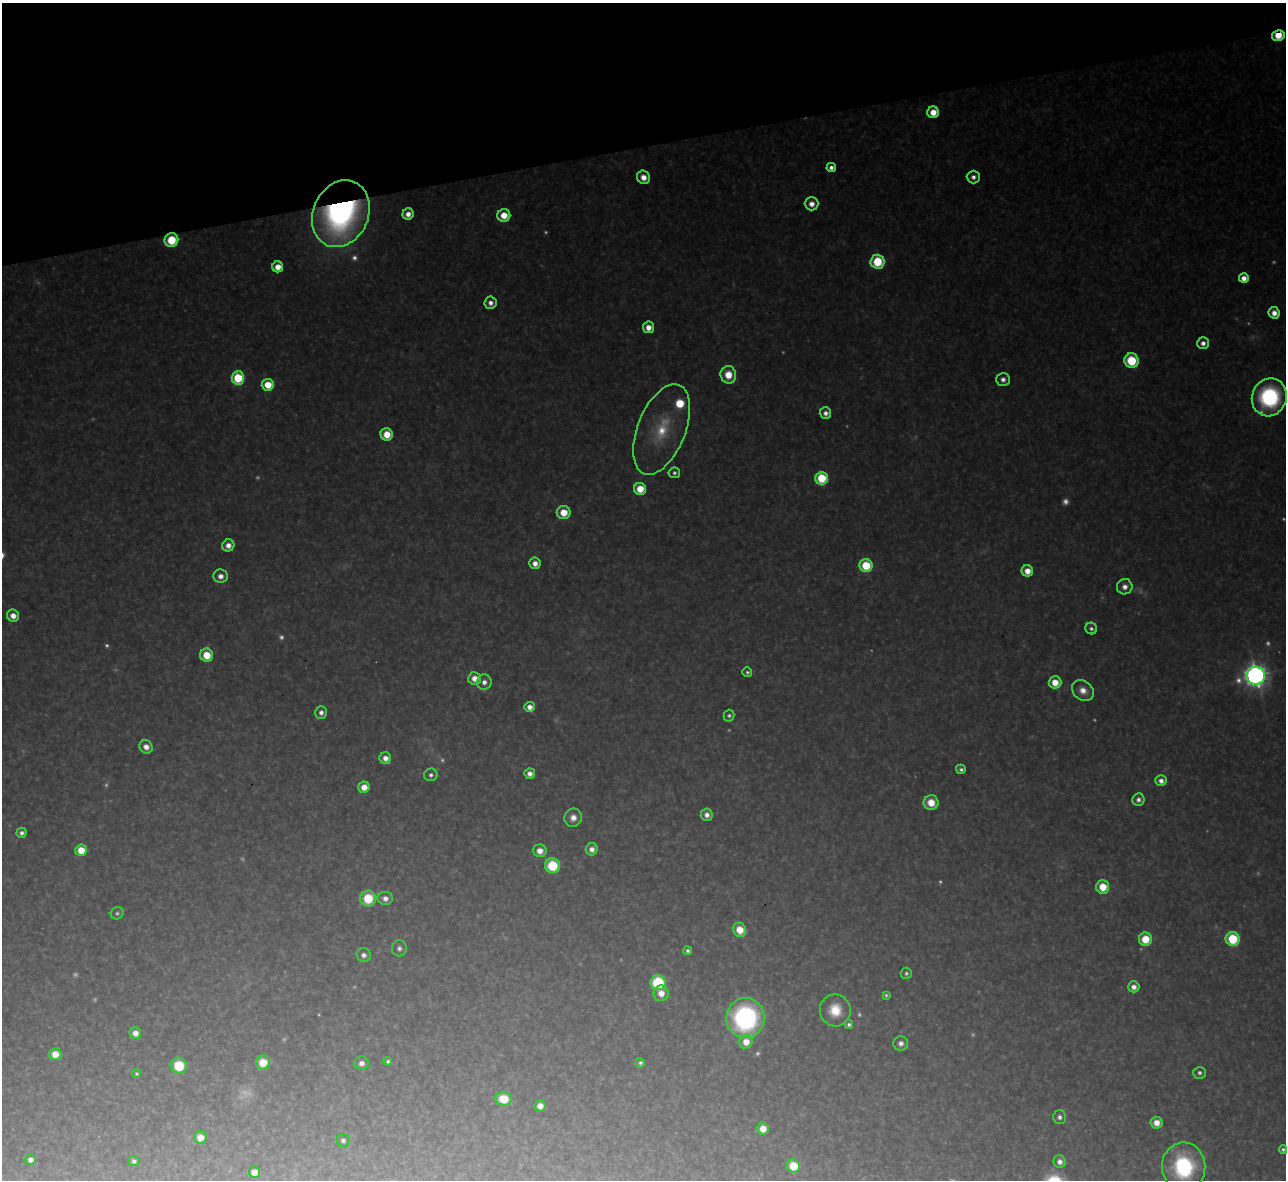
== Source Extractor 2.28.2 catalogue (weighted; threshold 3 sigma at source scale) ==
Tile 3 of 4 x 4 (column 3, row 1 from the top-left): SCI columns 2567-3850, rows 3678-4855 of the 5133 x 5115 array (HDU 1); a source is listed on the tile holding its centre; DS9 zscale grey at full resolution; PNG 1288 x 1182 px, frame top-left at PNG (2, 3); each listed source drawn as its Kron ellipse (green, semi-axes under 4 px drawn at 4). Shown black and unused: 12% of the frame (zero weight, under 3 of 4 exposures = <1% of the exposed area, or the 3 px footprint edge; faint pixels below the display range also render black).
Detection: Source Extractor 2.28.2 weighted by HDU 2 'WHT'; one run over the whole footprint, this tile lists its part. Background 0.334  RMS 0.02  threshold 0.0884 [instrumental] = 3 sigma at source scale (4.5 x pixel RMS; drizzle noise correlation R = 1.50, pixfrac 1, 0.05/0.05 arcsec/px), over >= 5 px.
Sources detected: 149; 41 too faint to see at this stretch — neither listed nor drawn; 1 inside a brighter listed object's ellipse — not listed separately; the other 107 listed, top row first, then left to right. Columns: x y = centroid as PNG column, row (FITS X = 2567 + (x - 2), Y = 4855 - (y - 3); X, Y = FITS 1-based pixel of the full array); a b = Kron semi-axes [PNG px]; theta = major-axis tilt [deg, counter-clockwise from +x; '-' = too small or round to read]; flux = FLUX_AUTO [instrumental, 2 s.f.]
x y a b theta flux
1278 36 6 5 - 67
933 112 6 6 - 43
831 167 4 4 - 16
643 177 7 6 - 30
973 177 6 6 - 14
812 204 7 6 - 22
341 214 35 27 66 1000
408 214 6 5 - 23
504 215 6 6 - 50
171 240 7 6 - 100
877 262 7 7 - 150
278 267 5 5 - 32
1244 278 5 5 - 27
490 303 6 6 - 17
1274 313 6 5 - 24
648 327 6 5 - 29
1203 343 6 6 - 16
1131 361 7 7 - 150
728 375 9 8 - 58
238 378 6 6 - 230
1003 379 7 6 - 14
268 385 6 6 - 64
1269 397 19 17 66 360
825 413 6 5 - 16
662 429 48 24 68 150
387 434 6 6 - 53
674 473 6 5 - 7.2
822 478 6 6 - 220
640 489 6 6 - 60
564 512 7 6 - 55
228 545 6 6 - 23
535 563 6 5 - 24
866 565 7 6 - 120
1027 571 6 5 - 34
221 576 7 7 - 20
1125 587 8 7 - 20
13 616 6 6 - 26
1091 628 6 5 - 8.6
207 655 6 6 - 65
747 672 5 4 - 5.6
1256 676 9 9 - 2300
475 678 6 6 - 32
484 682 7 7 - 17
1055 682 6 6 - 45
1083 690 12 9 -37 31
529 707 5 5 - 25
321 712 6 5 - 15
729 716 6 5 - 6.7
146 747 7 6 - 24
385 758 6 6 - 22
961 769 5 4 - 7.7
530 774 5 5 - 17
431 775 7 6 - 9.4
1161 781 5 5 - 17
364 787 6 5 - 32
1138 800 6 6 - 13
931 803 7 7 - 53
707 815 6 6 - 16
573 818 9 9 - 23
22 833 5 5 - 12
592 849 6 6 - 18
81 850 6 5 - 53
540 851 7 6 - 27
552 866 7 7 - 140
1103 887 7 6 - 68
385 898 8 6 -5 18
368 899 8 8 - 100
117 913 6 6 - 6.2
740 930 7 6 - 55
1145 939 7 6 - 68
1233 939 7 6 - 180
399 948 8 7 - 11
688 951 4 4 - 7.5
364 955 7 7 - 14
906 973 5 5 - 6.1
658 983 7 7 - 250
1134 987 5 5 - 18
661 993 8 7 - 33
886 995 4 4 - 4.8
835 1010 16 15 - 68
745 1018 20 19 - 530
849 1025 4 4 - 7.3
135 1033 6 5 - 23
746 1042 7 6 - 38
901 1043 7 7 - 14
55 1054 6 6 - 37
388 1061 4 4 - 6.1
263 1062 7 7 - 62
361 1063 7 7 - 16
640 1063 5 4 - 7.2
179 1066 8 8 - 100
1199 1073 6 6 - 8
136 1074 4 4 - 5
503 1099 8 6 -15 81
540 1106 5 5 - 23
1060 1117 7 6 - 10
1157 1123 6 6 - 32
763 1129 6 6 - 37
200 1137 6 6 - 33
343 1140 6 6 - 9.2
1283 1150 4 4 - 6.2
30 1160 5 5 - 14
134 1161 6 5 - 7.8
1060 1162 6 6 - 16
793 1166 7 6 - 96
1184 1167 24 22 -89 310
254 1172 5 5 - 25
Overlapping masked pixels (flux is a lower limit): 3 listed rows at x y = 1278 36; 341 214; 171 240
Isophote crosses this tile's border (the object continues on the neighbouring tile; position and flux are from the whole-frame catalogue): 1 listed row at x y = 1184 1167